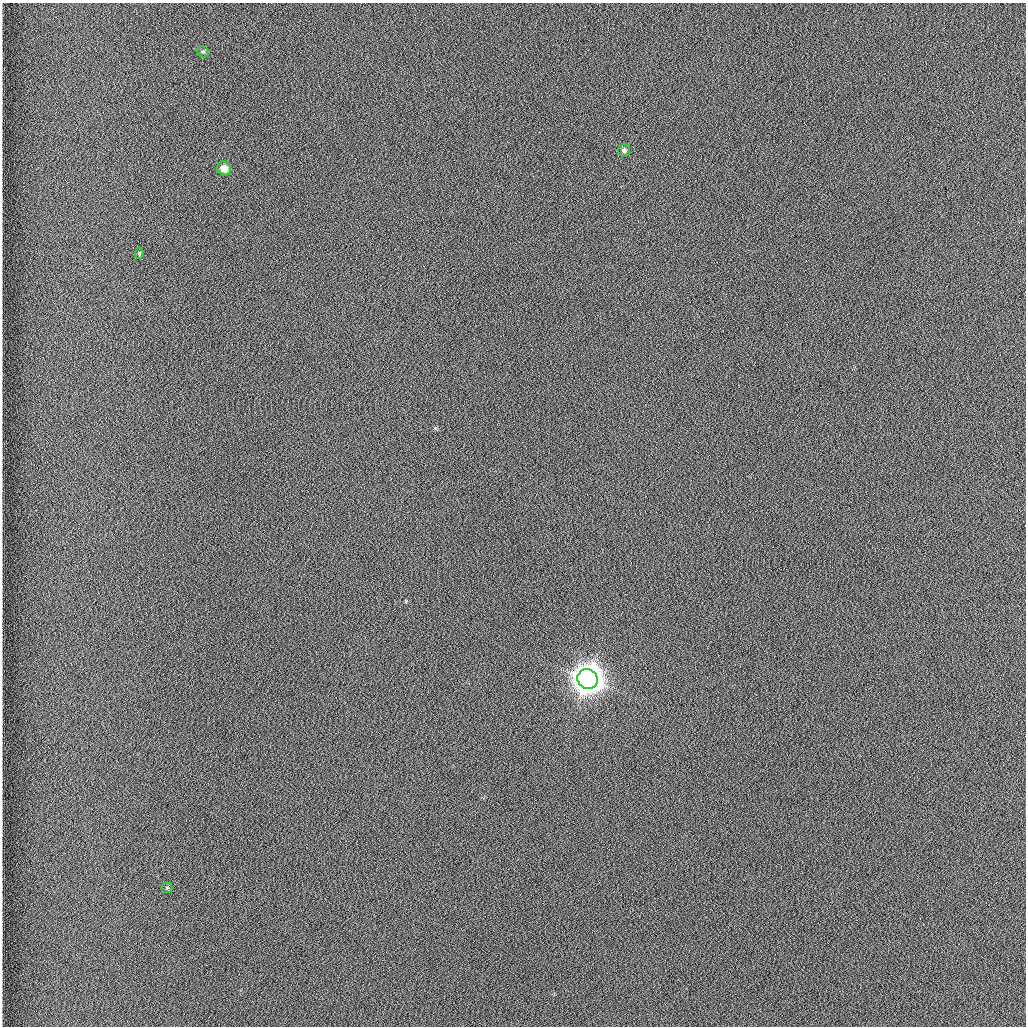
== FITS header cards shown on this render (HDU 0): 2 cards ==
NAXIS1  =                 1024 /fastest changing axis
NAXIS2  =                 1024 /next to fastest changing axis

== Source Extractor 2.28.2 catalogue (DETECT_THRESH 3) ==
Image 1024 x 1024 px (HDU 0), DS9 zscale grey, 1 PNG px = 1 image px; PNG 1028 x 1028 px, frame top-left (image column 1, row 1024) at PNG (2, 3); each listed source drawn as its Kron ellipse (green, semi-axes under 4 px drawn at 4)
Background 1260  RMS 5.9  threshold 17.7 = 3 sigma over >= 5 px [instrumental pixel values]
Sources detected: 6; all 6 listed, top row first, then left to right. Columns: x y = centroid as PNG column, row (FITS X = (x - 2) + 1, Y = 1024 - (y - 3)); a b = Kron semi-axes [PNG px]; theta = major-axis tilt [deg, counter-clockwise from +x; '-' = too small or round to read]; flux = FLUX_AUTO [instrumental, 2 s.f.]
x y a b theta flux
203 52 6 5 - 690
624 150 6 6 - 1000
224 168 7 6 - 3900
139 253 6 4 83 500
588 679 10 9 - 960000
167 888 5 5 - 570